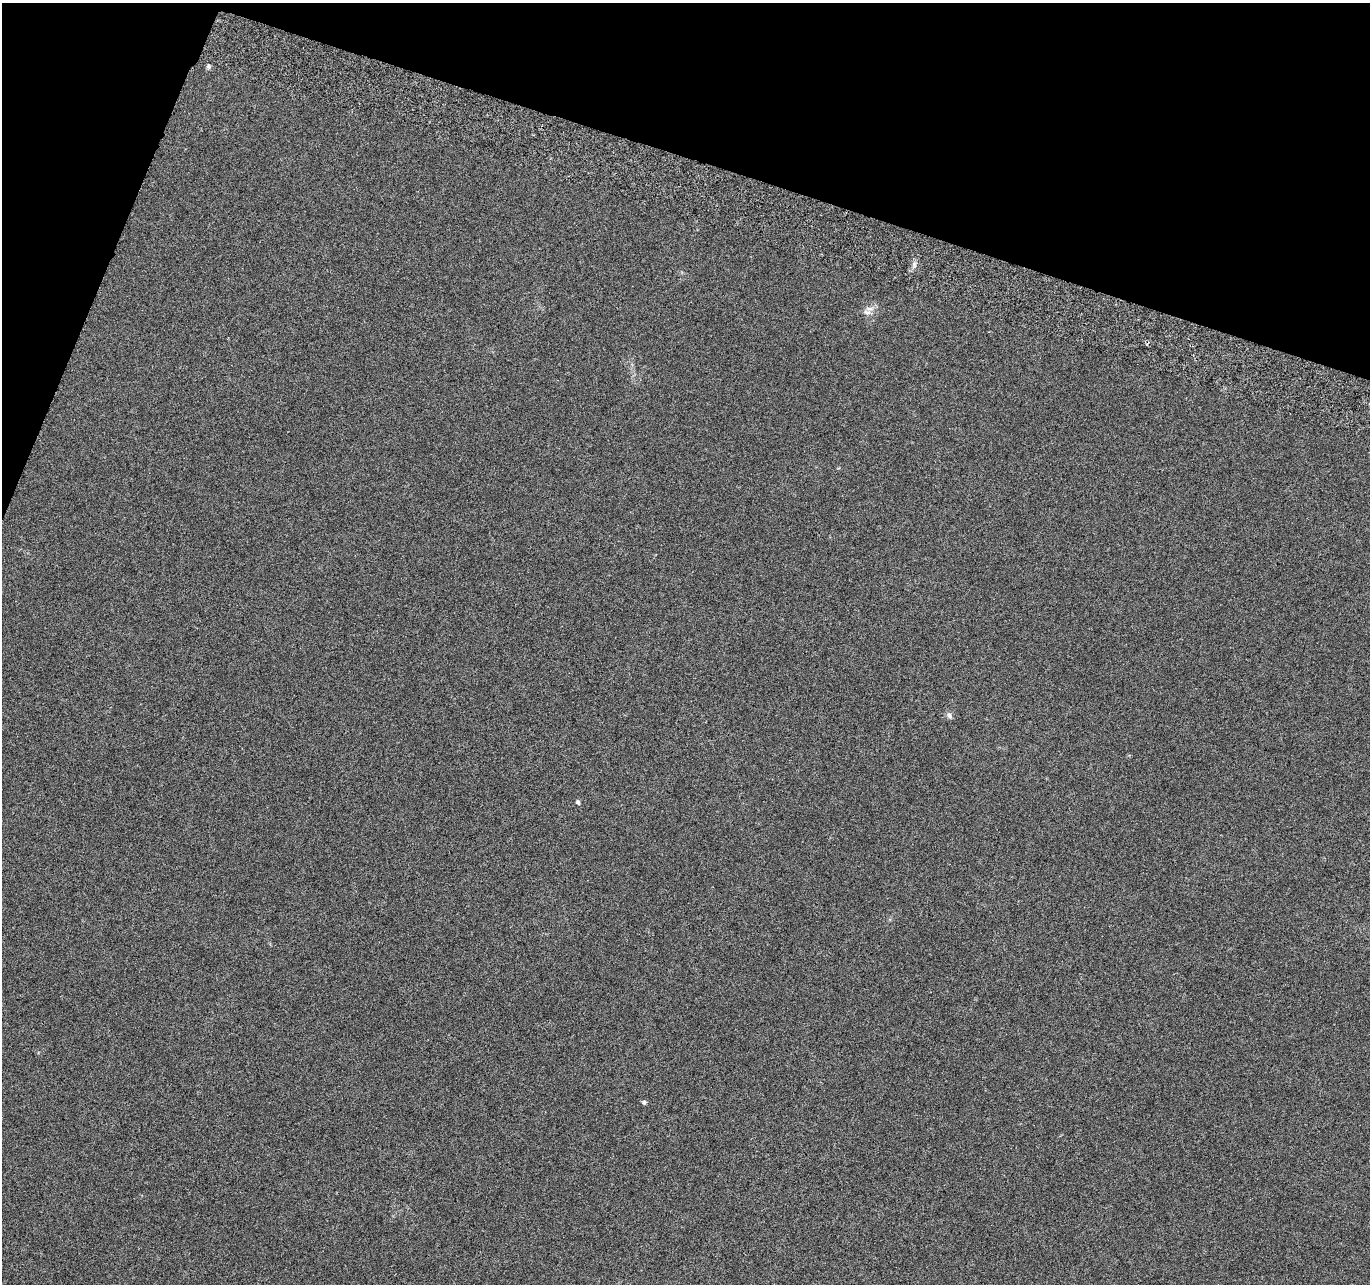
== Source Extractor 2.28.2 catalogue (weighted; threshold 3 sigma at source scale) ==
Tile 2 of 4 x 4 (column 2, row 1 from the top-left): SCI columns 1391-2758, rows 4117-5398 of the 5526 x 5730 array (HDU 1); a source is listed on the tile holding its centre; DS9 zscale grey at full resolution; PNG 1372 x 1286 px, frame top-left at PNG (2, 3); no overlay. Shown black and unused: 16% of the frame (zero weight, under 3 of 6 exposures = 3% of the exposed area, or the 3 px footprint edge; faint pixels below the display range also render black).
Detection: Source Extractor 2.28.2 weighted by HDU 2 'WHT'; one run over the whole footprint, this tile lists its part. Background 0.02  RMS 0.0034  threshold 0.0141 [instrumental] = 3 sigma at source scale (4.09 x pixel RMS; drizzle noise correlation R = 1.36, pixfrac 0.8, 0.0396/0.0396 arcsec/px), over >= 5 px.
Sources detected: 6; all 6 listed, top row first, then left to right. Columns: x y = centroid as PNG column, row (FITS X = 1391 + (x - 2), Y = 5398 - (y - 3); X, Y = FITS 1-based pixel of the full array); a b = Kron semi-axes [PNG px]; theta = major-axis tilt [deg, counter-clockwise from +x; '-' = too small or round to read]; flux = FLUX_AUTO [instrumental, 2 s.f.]
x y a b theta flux
208 66 6 5 - 0.77
914 264 9 4 82 0.9
867 312 11 6 -8 1.4
949 716 10 6 -59 0.91
578 802 6 4 -61 0.59
644 1102 6 5 - 0.59